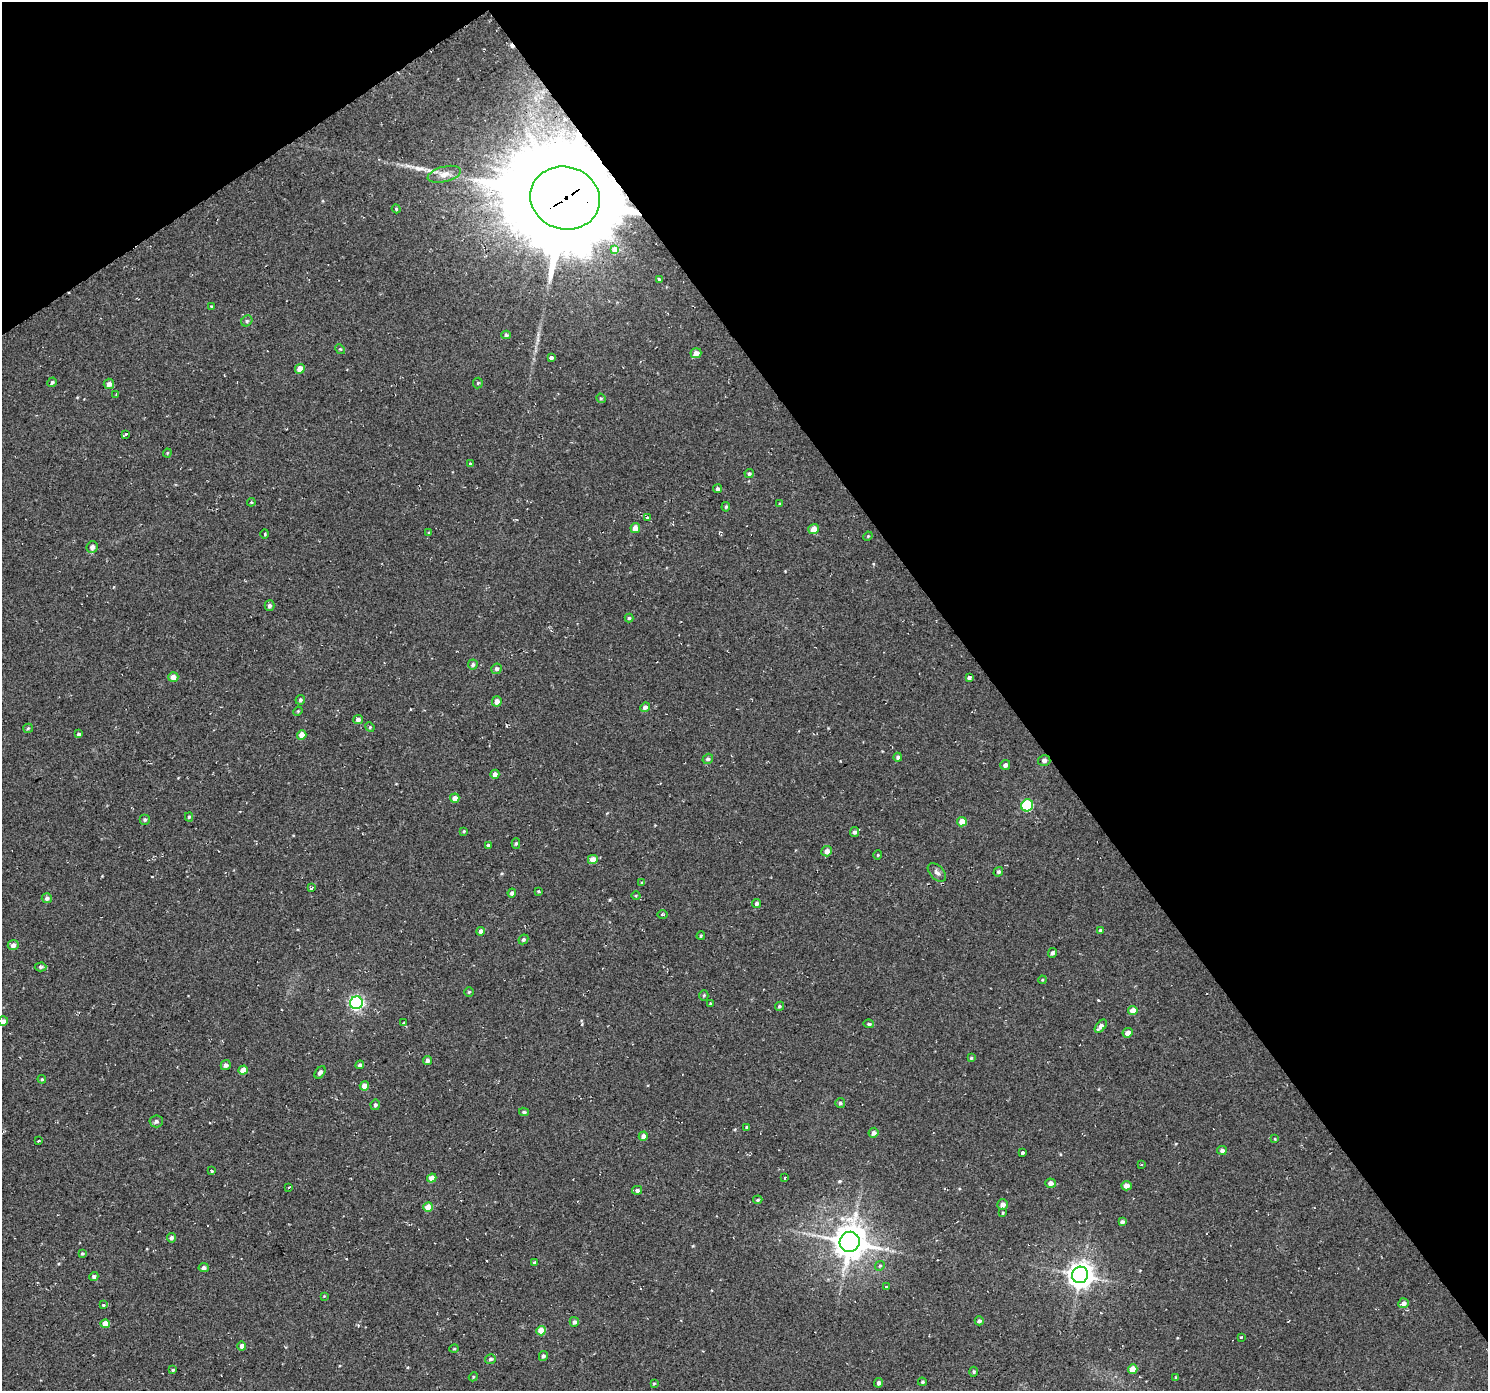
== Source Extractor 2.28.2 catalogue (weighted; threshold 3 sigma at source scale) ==
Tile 3 of 4 x 4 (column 3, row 1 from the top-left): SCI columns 2972-4457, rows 4359-5747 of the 5946 x 5873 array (HDU 1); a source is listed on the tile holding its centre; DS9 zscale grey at full resolution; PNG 1490 x 1393 px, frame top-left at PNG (2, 2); each listed source drawn as its Kron ellipse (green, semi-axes under 4 px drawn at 4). Shown black and unused: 37% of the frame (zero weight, under 2 of 3 exposures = <1% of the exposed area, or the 3 px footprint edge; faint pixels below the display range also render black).
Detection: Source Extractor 2.28.2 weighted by HDU 2 'WHT'; one run over the whole footprint, this tile lists its part. Background 0.0599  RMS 0.0093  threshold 0.0417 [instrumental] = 3 sigma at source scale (4.5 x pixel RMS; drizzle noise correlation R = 1.50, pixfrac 1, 0.0396/0.0396 arcsec/px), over >= 5 px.
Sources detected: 161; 6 cosmic-ray / hot-pixel residue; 1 long thin detection or spike segment (spike, bleed or trail) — neither listed nor drawn; the other 154 listed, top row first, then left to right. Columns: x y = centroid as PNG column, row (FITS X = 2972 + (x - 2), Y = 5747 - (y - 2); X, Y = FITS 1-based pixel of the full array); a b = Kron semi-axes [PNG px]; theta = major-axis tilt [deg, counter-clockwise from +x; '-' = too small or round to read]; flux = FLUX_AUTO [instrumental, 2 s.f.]
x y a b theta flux
444 174 17 7 14 6.6
565 198 35 31 -16 20000
396 209 4 4 - 1.1
615 250 4 3 - 3.2
659 279 4 3 - 4
211 306 4 4 - 0.98
247 321 6 5 - 1.6
506 335 5 4 - 1.6
340 349 5 4 - 1.2
696 353 5 5 - 6.7
551 358 3 3 - 12
300 369 5 4 - 9.1
52 382 5 4 - 1.9
478 383 5 5 - 1.2
109 384 5 5 - 4
116 394 4 2 - 0.71
601 398 5 4 - 1.2
126 434 3 3 - 2.7
167 453 4 4 - 0.92
470 464 4 4 - 1.3
749 474 4 4 - 1.7
718 489 4 4 - 1.9
251 502 4 4 - 0.95
780 504 3 3 - 0.89
726 507 5 4 - 1.2
647 518 3 3 - 2.1
635 528 5 4 - 8.6
814 529 5 5 - 8.7
429 533 4 4 - 1.1
265 534 5 3 - 1.2
868 536 5 4 - 0.83
92 547 6 5 - 4
269 606 5 5 - 2.4
629 618 4 4 - 1.5
473 664 5 5 - 2.1
497 669 5 5 - 2.3
173 677 5 5 - 6.2
969 677 3 3 - 13
300 700 5 4 - 1.9
497 701 5 5 - 5
645 707 5 4 - 3.5
298 711 5 4 - 0.97
358 720 5 4 - 3.6
370 727 5 4 - 1.1
28 728 5 4 - 1.1
79 734 4 3 - 1.9
302 735 5 4 - 8.8
898 757 4 4 - 2.4
708 759 5 5 - 2.5
1044 760 6 5 - 2.5
1005 765 5 5 - 3.5
495 774 5 4 - 4
455 798 5 4 - 6.2
1027 805 6 5 - 71
189 817 4 4 - 1.3
145 820 5 5 - 1.6
962 822 5 5 - 8.8
464 831 4 3 - 0.9
855 832 5 4 - 2.5
516 843 5 4 - 1.4
488 845 4 3 - 3.7
827 851 5 5 - 6
878 855 4 4 - 0.89
593 859 5 4 - 9.2
998 872 5 4 - 1.8
937 873 11 6 -45 3.2
642 883 4 4 - 1.3
311 888 4 3 - 2.2
538 891 3 3 - 3.9
512 893 4 4 - 2.4
636 895 4 3 - 0.91
47 898 5 5 - 2.8
756 903 5 4 - 2.3
663 914 5 2 - 1.2
1100 930 4 3 - 1.2
481 931 4 4 - 3
701 936 4 3 - 0.97
523 939 5 4 - 1.8
13 945 5 5 - 4.5
1052 953 5 4 - 2
40 967 6 4 1 1.6
1042 980 4 3 - 0.8
469 992 4 4 - 1.3
704 995 5 4 - 1.4
356 1003 6 6 - 210
710 1003 3 3 - 3.6
779 1006 5 4 - 1.4
1133 1011 5 4 - 7.8
3 1021 5 5 - 3.8
404 1022 3 2 - 0.83
869 1024 5 4 - 1.7
1101 1026 8 4 49 5.2
1128 1033 5 4 - 6.1
971 1058 4 4 - 1.1
427 1061 5 4 - 3.7
226 1065 5 5 - 3
360 1065 4 4 - 2.8
243 1070 5 4 - 8
320 1072 7 4 53 3
42 1079 4 4 - 1.1
364 1086 4 4 - 7.2
840 1103 5 5 - 1.6
375 1105 5 4 - 2.2
524 1112 5 3 - 1.7
156 1121 6 6 - 2.9
747 1127 4 3 - 1.9
874 1133 5 5 - 3.7
643 1136 4 4 - 4.3
1275 1139 4 3 - 0.82
38 1141 3 2 - 1.1
1222 1150 5 4 - 2.7
1022 1152 3 3 - 11
1141 1164 3 2 - 0.85
211 1171 3 3 - 2.9
432 1178 5 4 - 8.9
785 1178 4 2 - 1
1050 1183 5 4 - 4.2
1126 1186 5 4 - 5.2
289 1187 3 2 - 0.72
637 1190 5 4 - 2.2
758 1200 5 4 - 1.3
1003 1205 5 5 - 5.4
428 1207 5 4 - 11
1003 1213 4 3 - 0.87
1122 1222 4 4 - 3.1
171 1238 5 4 - 2.5
850 1242 10 10 - 2000
82 1253 4 4 - 1.2
534 1263 4 3 - 1.6
880 1266 5 4 - 1.3
204 1268 5 4 - 2.7
1080 1275 8 8 - 870
94 1276 4 4 - 1.9
886 1287 3 3 - 6.3
324 1296 4 4 - 0.73
1403 1303 5 5 - 4.1
103 1305 3 3 - 3.9
979 1321 4 4 - 2.2
574 1322 5 4 - 2.5
105 1324 5 4 - 8.4
541 1331 5 4 - 13
1241 1337 3 3 - 3.2
242 1346 4 4 - 3.9
454 1349 5 3 - 0.86
543 1356 5 4 - 2.1
490 1359 5 4 - 2.2
1133 1369 5 4 - 12
173 1370 3 3 - 1.2
974 1372 5 3 - 1.1
473 1377 5 3 - 0.93
1176 1377 3 2 - 0.78
922 1382 4 3 - 1.1
654 1383 3 3 - 1
879 1383 5 4 - 2.6
Overlapping masked pixels (flux is a lower limit): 1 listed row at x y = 565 198
Isophote crosses this tile's border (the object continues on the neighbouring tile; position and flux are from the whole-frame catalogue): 1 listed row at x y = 3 1021